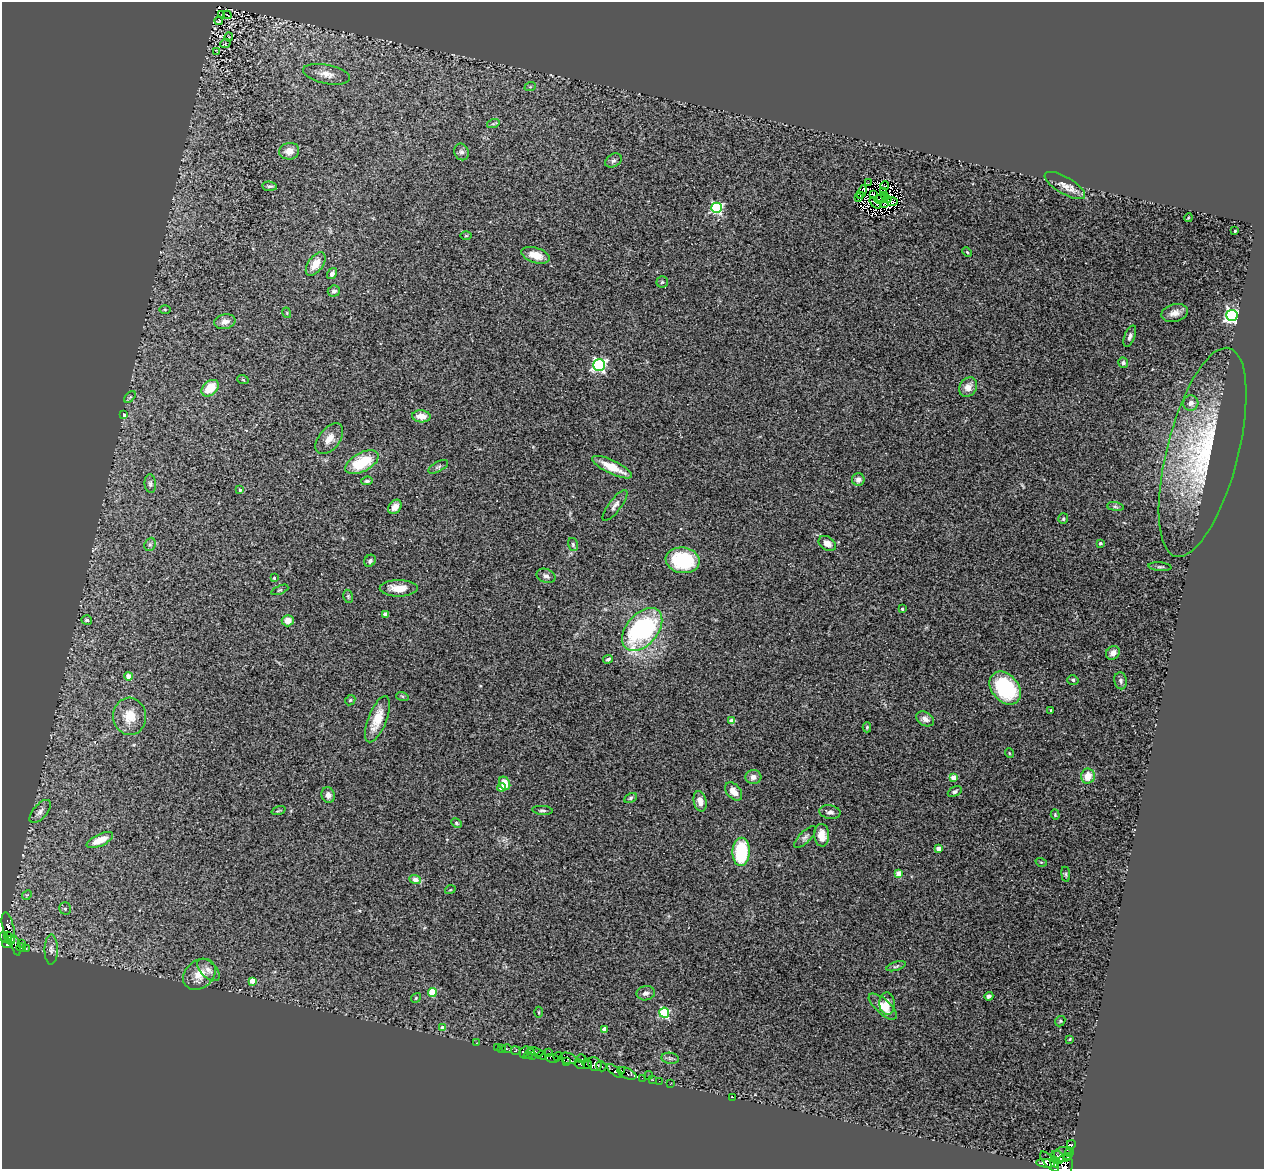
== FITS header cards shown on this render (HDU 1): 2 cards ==
NAXIS1  =                 1262
NAXIS2  =                 1167

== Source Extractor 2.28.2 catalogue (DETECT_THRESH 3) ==
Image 1262 x 1167 px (HDU 1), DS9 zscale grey, 1 PNG px = 1 image px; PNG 1266 x 1171 px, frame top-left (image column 1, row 1167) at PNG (2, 2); each listed source drawn as its Kron ellipse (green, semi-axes under 4 px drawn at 4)
Background 0.844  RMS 0.065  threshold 0.195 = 3 sigma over >= 5 px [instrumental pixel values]
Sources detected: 198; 8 with non-positive FLUX_AUTO (blend fragments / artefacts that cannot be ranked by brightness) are neither listed nor drawn; the other 190 listed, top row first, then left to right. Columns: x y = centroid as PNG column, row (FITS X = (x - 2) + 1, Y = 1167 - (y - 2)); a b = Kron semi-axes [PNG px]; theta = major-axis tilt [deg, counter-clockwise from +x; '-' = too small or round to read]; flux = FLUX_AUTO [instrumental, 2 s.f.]
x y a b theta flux
222 14 3 2 - 2.8
227 15 4 2 - 4.3
219 21 4 2 - 4.5
229 37 4 4 - 4.4
225 44 5 3 - 4.6
217 52 4 2 - 3.6
326 74 24 9 -11 48
530 87 6 3 18 4.6
493 124 6 4 18 6.5
289 151 10 8 11 36
461 152 8 7 - 14
613 161 9 6 32 14
868 183 3 2 - 7
270 186 7 4 -4 8.3
885 186 4 2 - 2.8
1065 186 23 8 -30 40
862 192 7 3 68 3.5
884 192 4 2 - 5.9
874 194 3 2 - 6.6
860 195 4 2 - 5.3
884 196 2 2 - 5.8
858 198 3 2 - 4.6
880 199 5 2 - 6.5
887 199 4 3 - 0.0022
892 202 5 2 - 3.9
875 203 6 2 -42 8.5
884 203 3 2 - 7.3
717 208 5 5 - 600
1188 218 4 3 - 3.2
1235 231 3 3 - 5.7
466 236 6 3 1 4.4
967 252 5 3 - 4.4
536 255 14 7 -18 48
316 264 13 7 54 56
332 274 6 4 55 16
662 282 5 5 - 7.5
334 291 6 5 - 12
165 309 5 4 - 4.3
287 313 5 3 - 4.2
1175 313 14 8 15 33
1232 315 5 5 - 1600
225 322 11 7 12 29
1130 336 11 5 69 14
1123 363 5 4 - 11
599 365 6 5 - 950
243 380 6 3 -20 4.2
968 387 10 8 51 36
210 388 10 7 43 94
130 397 7 4 45 6.7
1191 403 8 7 - 23
124 415 3 3 - 23
421 416 9 6 -4 44
329 439 18 10 52 46
1203 452 107 35 76 700
362 462 18 9 28 170
438 467 11 5 28 9.5
612 467 22 7 -26 96
858 479 6 6 - 21
367 481 6 4 7 9.1
150 484 9 5 -84 11
240 490 4 4 - 5.6
615 505 18 6 53 22
395 507 8 6 51 29
1115 507 8 4 -9 9.2
1063 519 5 5 - 6.7
827 543 9 6 -33 28
1100 543 3 3 - 11
150 544 7 5 67 8.3
573 545 7 5 -75 7.4
683 560 17 13 -9 280
370 561 6 5 - 12
1160 567 11 3 -6 8.3
546 576 10 6 -23 18
274 578 3 3 - 6.4
399 588 19 8 0 58
280 590 9 3 22 6.2
348 596 7 4 -79 7.7
902 609 4 3 - 6.1
385 614 4 4 - 14
87 620 5 5 - 11
288 621 6 5 - 34
642 629 25 15 49 700
1113 653 7 6 - 32
608 659 5 3 - 7.1
128 676 4 4 - 45
1073 680 6 4 -17 8
1121 681 8 6 -80 12
1005 688 18 13 -49 380
402 696 6 4 -18 5.7
350 700 5 4 - 6.2
1051 710 4 3 - 5.5
129 716 18 16 -86 85
377 719 24 9 69 91
925 719 9 6 -30 23
732 721 4 4 - 46
867 727 5 4 - 6.1
1009 753 5 3 - 3.6
1088 776 7 7 - 60
753 777 8 7 - 20
953 778 4 4 - 56
505 783 7 5 -63 54
502 787 4 4 - 52
734 791 10 6 -49 35
955 791 7 4 27 9.1
328 795 8 6 -77 20
631 798 6 4 29 7.1
700 801 10 6 -78 30
542 810 10 4 -4 9.8
40 811 14 7 49 22
278 811 7 3 19 4.7
830 812 10 6 -10 18
1055 815 5 4 - 4.9
456 823 5 4 - 5.7
822 835 11 7 -86 43
805 837 14 5 45 14
100 840 14 6 25 68
938 849 4 4 - 47
741 852 14 8 89 260
1041 862 5 3 - 4.1
898 873 4 4 - 64
1066 874 7 4 -82 7.6
415 879 6 4 -24 46
450 890 5 3 - 3.7
27 895 5 4 - 5.3
65 908 6 5 - 10
8 928 16 5 -76 310
7 936 3 2 - 180
4 937 5 4 - 320
11 940 4 4 - 230
7 943 5 4 - 600
21 943 3 2 - 5.3
16 946 10 3 -76 370
21 947 4 3 - 310
26 949 3 2 - 4.3
51 949 15 6 89 22
896 966 10 4 17 7.5
208 970 14 7 -45 27
199 974 18 13 41 65
252 981 4 4 - 49
432 992 4 4 - 140
646 993 9 7 9 16
989 996 4 4 - 13
416 998 5 4 - 5.1
887 1004 11 7 -88 34
883 1007 18 7 -41 53
538 1012 5 3 - 4.9
664 1013 5 5 - 360
1060 1021 5 4 - 5.7
443 1028 4 4 - 51
605 1029 4 4 - 42
1070 1039 4 3 - 4.4
476 1043 3 2 - 4.7
497 1047 3 2 - 10
502 1048 3 2 - 13
507 1049 5 3 - 47
516 1051 5 3 - 160
524 1052 6 4 57 700
536 1052 8 4 -18 18
549 1053 3 3 - 120
529 1054 6 3 36 59
533 1055 3 2 - 37
542 1055 4 3 - 45
558 1056 5 3 - 530
552 1058 7 3 -16 780
569 1058 9 5 -18 850
670 1058 9 5 -8 10
582 1059 5 4 - 520
567 1062 3 2 - 530
580 1064 5 3 - 630
587 1064 5 3 - 600
595 1064 7 6 - 1300
601 1066 5 5 - 560
615 1071 9 4 -40 770
621 1071 3 3 - 690
627 1073 10 5 -24 790
649 1075 4 2 - 140
642 1078 2 2 - 21
653 1080 3 2 - 8.6
659 1081 2 2 - 19
670 1084 3 2 - 8.3
733 1097 2 2 - 25
1071 1144 4 3 - 43
1069 1152 4 3 - 970
1063 1155 9 7 12 3400
1067 1156 4 2 - 840
1057 1157 7 6 - 2100
1049 1162 12 5 -48 5400
1055 1162 6 4 -66 3300
1045 1163 9 4 -7 3500
1065 1165 10 8 83 2500
At the frame edge (FLAGS 8, measured only in part): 1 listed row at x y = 1065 1165
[8 non-positive-flux detections neither listed nor drawn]